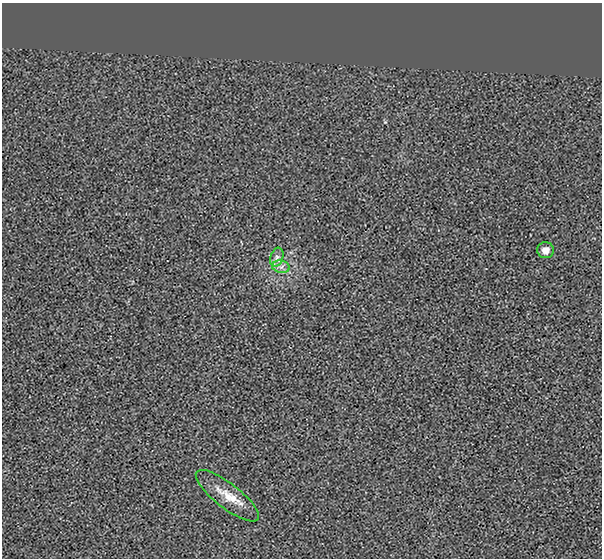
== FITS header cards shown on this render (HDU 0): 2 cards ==
NAXIS1  =                  600 / NUMBER OF ELEMENTS ALONG THIS AXIS
NAXIS2  =                  556 / NUMBER OF ELEMENTS ALONG THIS AXIS

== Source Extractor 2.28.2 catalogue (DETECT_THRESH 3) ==
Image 600 x 556 px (HDU 0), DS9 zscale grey, 1 PNG px = 1 image px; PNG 604 x 560 px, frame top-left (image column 1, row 556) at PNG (2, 3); each listed source drawn as its Kron ellipse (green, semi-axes under 4 px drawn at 4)
Background -0.00142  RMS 0.022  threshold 0.0661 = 3 sigma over >= 5 px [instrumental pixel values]
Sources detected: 4; all 4 listed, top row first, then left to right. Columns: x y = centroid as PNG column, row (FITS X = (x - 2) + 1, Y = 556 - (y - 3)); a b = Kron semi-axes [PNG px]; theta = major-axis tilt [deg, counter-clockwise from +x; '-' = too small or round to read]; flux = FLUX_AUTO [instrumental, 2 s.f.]
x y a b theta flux
545 250 8 8 - 11
277 257 10 6 71 6.3
281 267 9 6 -10 6.7
227 496 39 12 -38 31